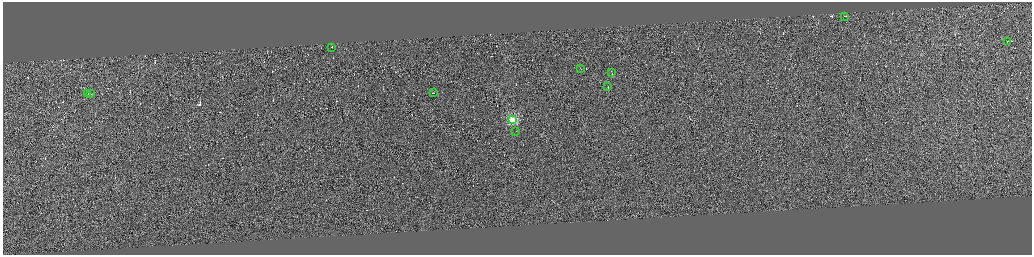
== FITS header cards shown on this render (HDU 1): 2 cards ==
NAXIS1  =                 4117
NAXIS2  =                 1012

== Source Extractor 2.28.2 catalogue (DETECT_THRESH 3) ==
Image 4117 x 1012 px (HDU 1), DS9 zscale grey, zoomed out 1/4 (1 PNG px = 4 x 4 image px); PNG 1034 x 257 px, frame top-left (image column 3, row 1010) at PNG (3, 2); each listed source drawn as its Kron ellipse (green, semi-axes under 4 px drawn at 4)
Background 0.0094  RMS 1.9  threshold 5.57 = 3 sigma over >= 5 px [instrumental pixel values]
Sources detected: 380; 369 cannot appear on this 1/4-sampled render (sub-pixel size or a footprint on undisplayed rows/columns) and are neither listed nor drawn; the other 11 listed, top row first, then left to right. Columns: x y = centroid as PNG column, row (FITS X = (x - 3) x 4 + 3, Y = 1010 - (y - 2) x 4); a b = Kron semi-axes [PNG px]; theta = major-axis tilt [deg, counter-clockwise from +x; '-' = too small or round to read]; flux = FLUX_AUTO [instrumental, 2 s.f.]
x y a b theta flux
845 16 2 1 - 15000
1008 41 2 1 - 4000
332 47 2 1 - 5900
581 69 2 1 - 60000
612 73 3 1 - 11000
608 86 3 1 - 14000
88 93 2 1 - 9800
90 93 2 1 - 7000
433 93 3 1 - 17000
513 120 3 2 - 100000
516 131 2 1 - 3700
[369 sub-pixel or undisplayed-footprint detections neither listed nor drawn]